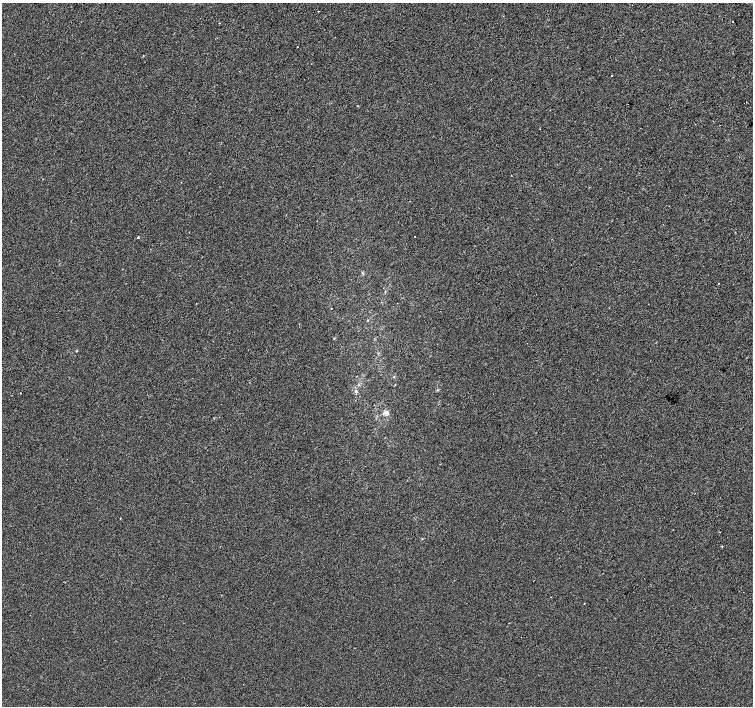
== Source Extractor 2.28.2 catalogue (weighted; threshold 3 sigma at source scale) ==
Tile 10 of 4 x 4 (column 2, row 3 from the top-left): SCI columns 1503-3004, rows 1575-2981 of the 6014 x 6028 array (HDU 1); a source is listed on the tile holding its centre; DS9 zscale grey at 2 x 2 block average (1 PNG px = mean of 2 x 2 image px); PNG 755 x 708 px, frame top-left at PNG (2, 3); no overlay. Shown black and unused: <1% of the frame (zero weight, under 2 of 3 exposures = <1% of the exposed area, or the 3 px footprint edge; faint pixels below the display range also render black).
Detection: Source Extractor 2.28.2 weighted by HDU 2 'WHT'; one run over the whole footprint, this tile lists its part. Background -4.46e-04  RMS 0.0042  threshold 0.0187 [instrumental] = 3 sigma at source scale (4.5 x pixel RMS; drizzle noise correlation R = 1.50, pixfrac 1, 0.0396/0.0396 arcsec/px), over >= 5 px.
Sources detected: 15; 3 cosmic-ray / hot-pixel residue — not listed; the other 12 listed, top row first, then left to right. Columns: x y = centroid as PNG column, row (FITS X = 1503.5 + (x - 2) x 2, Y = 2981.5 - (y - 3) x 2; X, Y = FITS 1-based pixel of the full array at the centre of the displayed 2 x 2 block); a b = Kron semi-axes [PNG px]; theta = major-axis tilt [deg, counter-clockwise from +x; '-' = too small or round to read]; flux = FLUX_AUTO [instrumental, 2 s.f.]
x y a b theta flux
318 11 2 2 - 0.9
732 21 2 2 - 3.1
219 23 2 2 - 0.44
297 47 2 2 - 1.4
143 56 2 2 - 0.54
611 76 2 2 - 0.45
358 106 2 2 - 0.54
415 236 2 2 - 0.34
138 237 2 2 - 1.3
196 303 2 2 - 0.32
394 377 3 2 - 0.55
386 412 8 5 -52 3.4
Diffuse or blended objects may show on this block-average render without a row.